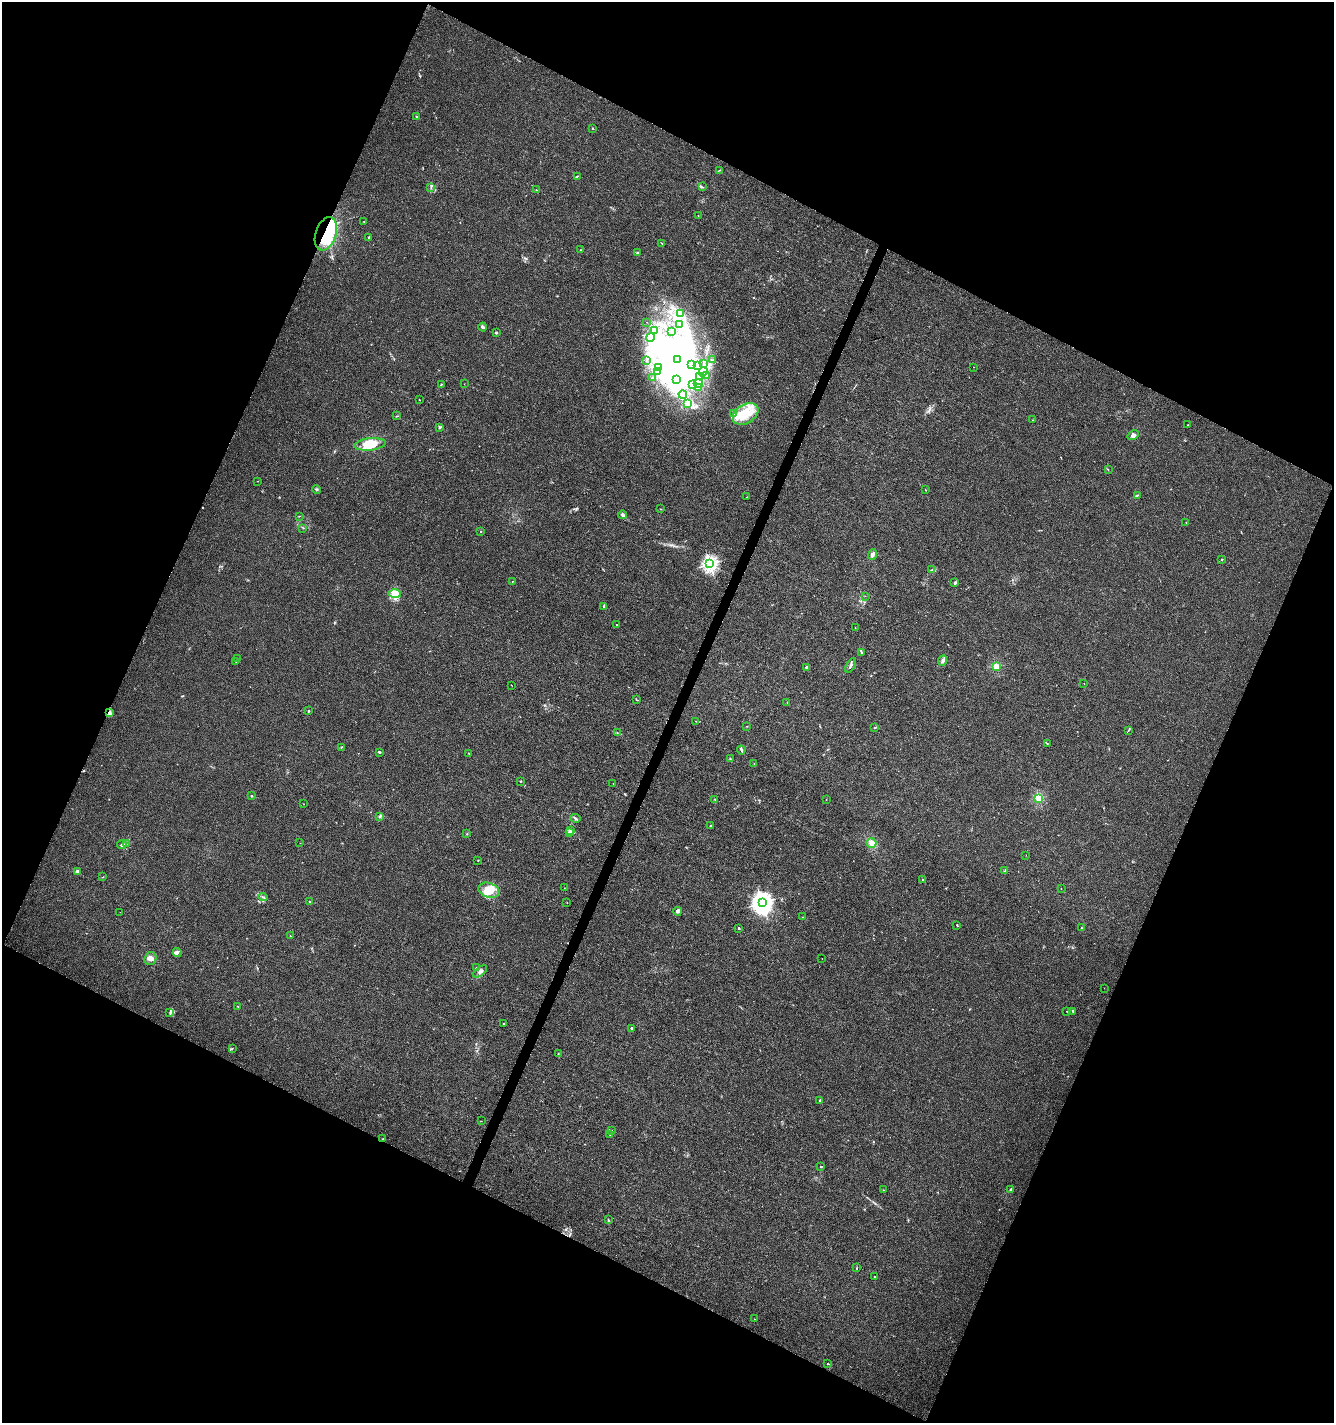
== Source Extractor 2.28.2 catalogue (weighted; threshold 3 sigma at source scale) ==
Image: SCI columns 204-5531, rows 9-5689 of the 5801 x 5691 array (HDU 1 of 3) = the unmasked area's bounding box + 8 px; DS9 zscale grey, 4 x 4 block average (1 PNG px = mean of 4 x 4 image px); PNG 1336 x 1425 px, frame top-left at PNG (2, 2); each listed source drawn as its Kron ellipse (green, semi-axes under 4 px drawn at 4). Shown black and unused: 45% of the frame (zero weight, under 3 of 4 exposures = <1% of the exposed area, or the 3 px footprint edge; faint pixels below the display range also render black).
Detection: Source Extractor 2.28.2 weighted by HDU 2 'WHT'. Background 0.00456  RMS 0.0031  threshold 0.0139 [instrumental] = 3 sigma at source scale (4.5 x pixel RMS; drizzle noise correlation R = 1.50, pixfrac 1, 0.0396/0.0396 arcsec/px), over >= 5 px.
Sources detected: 246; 49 inside a brighter object's white glare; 2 cosmic-ray / hot-pixel residue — neither listed nor drawn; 9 coinciding with a brighter row at this scale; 22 inside a brighter listed object's ellipse — not listed separately; the other 164 listed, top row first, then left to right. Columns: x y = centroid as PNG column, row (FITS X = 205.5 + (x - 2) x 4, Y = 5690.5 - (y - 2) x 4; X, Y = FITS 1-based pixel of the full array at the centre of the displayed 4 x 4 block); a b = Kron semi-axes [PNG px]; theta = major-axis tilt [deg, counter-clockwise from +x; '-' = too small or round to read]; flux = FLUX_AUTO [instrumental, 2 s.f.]
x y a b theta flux
417 117 3 2 - 1.9
592 128 3 2 - 1.1
719 170 2 2 - 0.87
577 176 2 2 - 0.91
431 187 2 2 - 1
702 187 2 2 - 0.96
536 190 2 2 - 0.68
698 216 2 2 - 0.63
364 221 2 2 - 0.66
326 234 17 10 71 100
368 238 2 2 - 1.5
662 244 2 2 - 0.51
581 250 2 2 - 2
637 253 3 2 - 1.4
681 314 2 2 - 1.2
647 322 2 2 - 0.25
680 324 3 2 - 1.1
483 327 4 3 - 3.5
654 330 3 2 - 2.5
672 332 3 2 - 1.1
496 333 2 2 - 2.1
650 337 4 2 - 2.1
677 359 3 2 - 100
713 359 3 2 - 0.85
646 360 2 2 - 0.44
704 364 2 2 - 0.89
692 365 2 2 - 1.4
697 365 2 2 - 0.99
659 367 2 2 - 1.2
974 367 2 2 - 1.1
658 372 3 2 - 1.7
703 372 4 3 - 5.1
707 375 2 2 - 1.9
700 376 3 3 - 3.9
652 377 2 2 - 0.45
677 380 3 2 - 2.9
698 383 5 3 - 4.4
464 384 2 2 - 0.34
441 385 3 2 - 1.1
693 385 2 2 - 1.5
698 387 2 2 - 0.52
683 395 4 3 - 5.3
420 400 2 2 - 0.59
688 404 3 2 - 2.3
734 414 2 2 - 0.74
746 414 14 9 33 38
396 416 3 2 - 0.99
1033 420 2 2 - 0.33
1188 425 2 2 - 0.6
440 427 2 2 - 1.3
1133 435 6 4 31 4.9
370 444 16 6 6 28
1108 470 2 2 - 0.51
258 481 2 2 - 0.8
316 490 4 2 - 2.2
925 490 2 2 - 0.53
1137 495 2 2 - 0.72
747 497 2 2 - 0.73
660 509 2 2 - 0.71
623 515 4 3 - 4.2
299 516 2 2 - 0.6
1186 522 2 2 - 0.66
303 528 2 2 - 0.59
480 532 2 2 - 0.82
872 554 5 3 - 5.3
1222 559 2 2 - 1.8
710 564 2 2 - 520
932 570 3 2 - 1.7
512 581 2 2 - 0.52
955 583 3 2 - 3.2
395 594 6 4 -1 9.4
865 596 2 2 - 0.35
604 607 2 2 - 2.1
617 625 2 2 - 0.67
855 628 2 2 - 0.48
861 652 3 2 - 1.7
238 659 2 2 - 0.64
943 660 5 2 - 4.4
236 661 2 2 - 0.48
851 665 8 2 61 5.3
807 667 4 2 - 2.6
996 667 2 2 - 97
1084 683 2 2 - 0.56
511 685 2 2 - 0.42
636 699 3 2 - 1
787 703 2 2 - 0.62
309 711 2 2 - 5.8
109 712 4 3 - 4
696 721 2 2 - 0.62
747 726 2 2 - 0.47
875 727 2 2 - 1.3
1128 730 2 2 - 0.62
617 733 2 2 - 0.68
1047 743 2 2 - 1
341 747 2 2 - 1.1
741 750 4 2 - 2.7
379 752 2 2 - 3.7
469 753 2 2 - 0.76
730 759 2 2 - 1.3
754 764 2 2 - 0.36
520 781 2 2 - 1.4
613 783 2 2 - 0.27
251 796 2 2 - 4.8
1039 798 2 2 - 140
715 799 2 2 - 0.83
826 800 2 2 - 0.56
304 804 2 2 - 0.45
380 817 3 2 - 1.9
575 818 5 2 - 2.3
711 826 2 2 - 1.9
570 831 3 2 - 1.1
467 833 2 2 - 0.66
570 833 2 2 - 0.88
127 843 3 2 - 1.3
300 843 2 2 - 0.36
871 843 5 4 - 8.1
122 845 4 3 - 3.5
1026 855 2 2 - 0.32
478 860 2 2 - 0.97
77 871 4 3 - 2.9
1005 871 2 2 - 0.65
103 877 2 2 - 0.58
923 880 3 2 - 0.96
564 888 2 2 - 0.32
1061 888 2 2 - 0.54
489 890 11 7 -18 26
263 897 4 2 - 1.8
310 901 2 2 - 6.4
567 903 2 2 - 0.5
762 903 4 3 - 1300
677 911 4 3 - 5
120 912 2 2 - 0.38
803 917 2 2 - 0.61
957 925 3 2 - 1.1
739 928 2 2 - 1.8
1082 928 3 2 - 1.3
290 936 2 2 - 0.88
177 952 5 4 - 4.4
151 958 6 5 - 8.6
822 958 2 2 - 0.45
476 968 2 2 - 1.3
480 972 8 3 38 5.1
1104 988 2 2 - 0.24
238 1006 2 2 - 0.65
1067 1011 2 2 - 0.6
1073 1011 2 2 - 8
170 1012 2 2 - 1.8
504 1024 2 2 - 2.3
632 1028 3 2 - 3
232 1048 2 2 - 0.58
558 1053 2 2 - 0.46
820 1100 2 2 - 6.2
481 1121 2 2 - 0.41
611 1130 4 2 - 1.7
610 1135 2 2 - 0.8
383 1139 2 2 - 0.92
821 1166 2 2 - 2
1011 1189 3 2 - 2
883 1190 2 2 - 0.76
608 1220 2 2 - 1.2
857 1268 2 2 - 0.86
874 1276 2 2 - 1.8
754 1319 2 2 - 0.83
827 1364 2 2 - 0.88
Overlapping masked pixels (flux is a lower limit): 2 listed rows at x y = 326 234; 109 712
Diffuse or blended objects may show on this block-average render without a row.